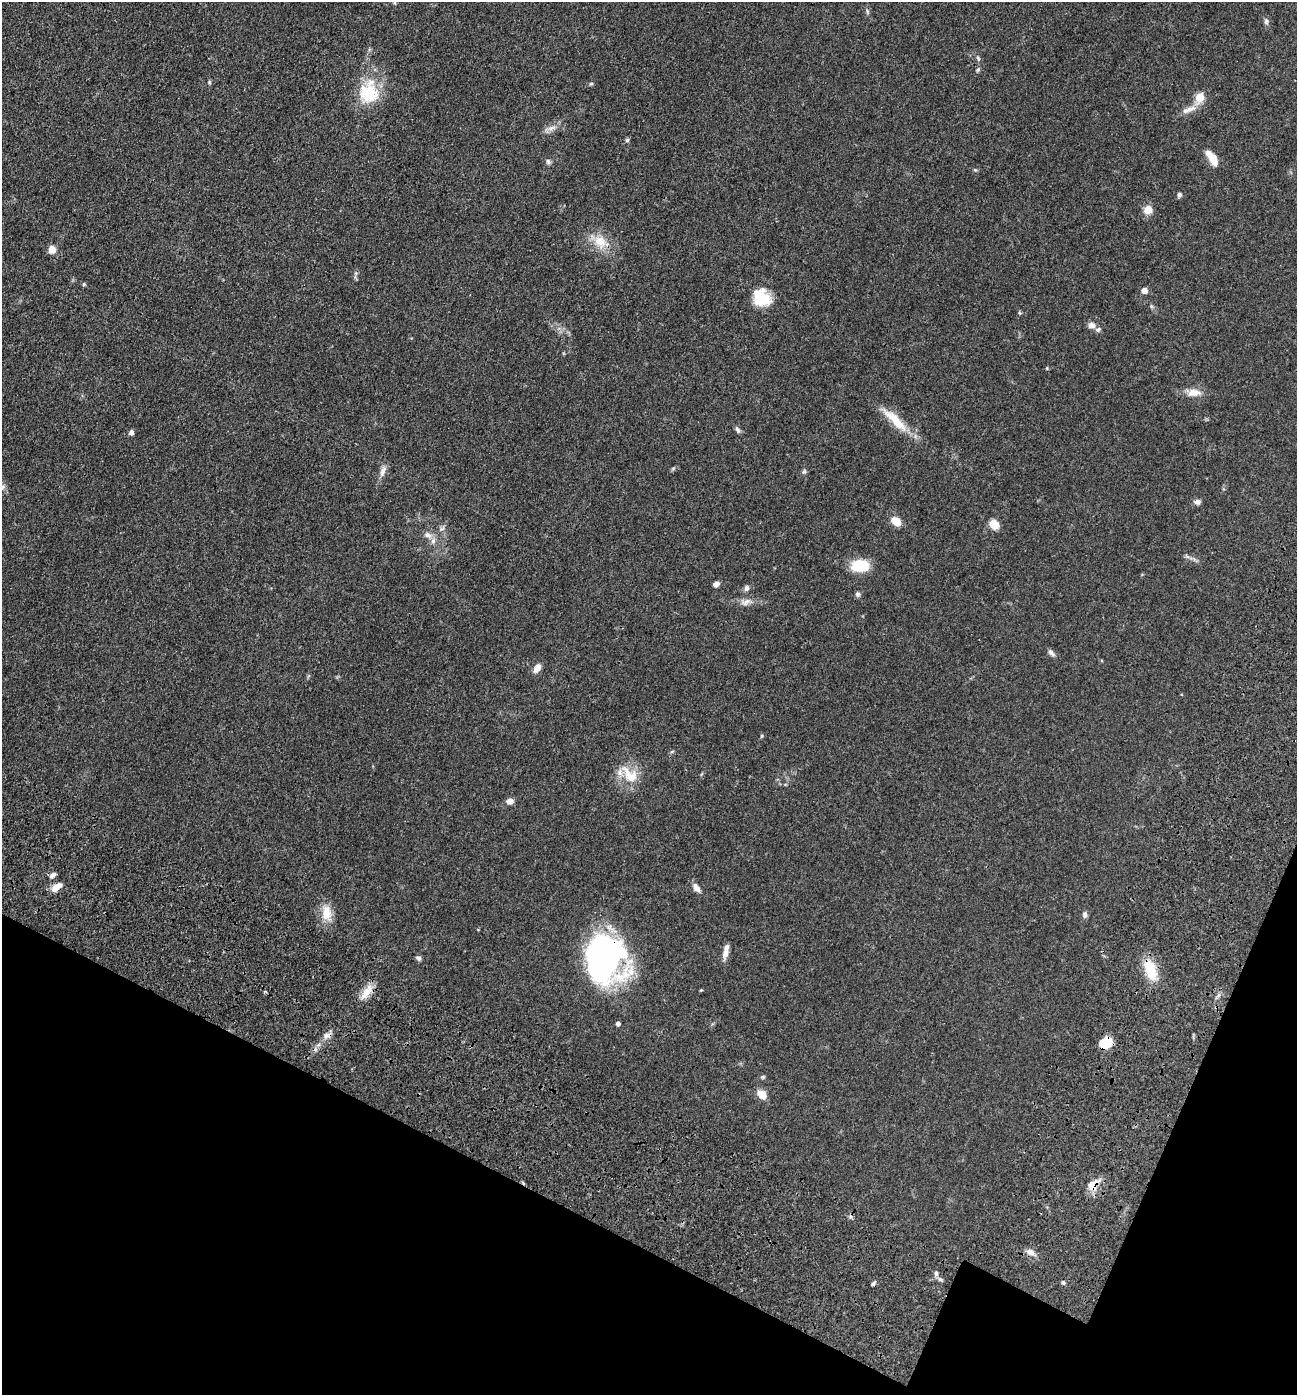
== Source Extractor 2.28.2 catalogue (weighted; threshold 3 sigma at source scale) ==
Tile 15 of 4 x 4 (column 3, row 4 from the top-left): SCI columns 2916-4210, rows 127-1519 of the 5967 x 5890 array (HDU 1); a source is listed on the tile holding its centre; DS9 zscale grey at full resolution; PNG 1299 x 1397 px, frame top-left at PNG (2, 2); no overlay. Shown black and unused: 17% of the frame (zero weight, under 3 of 4 exposures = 11% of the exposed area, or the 3 px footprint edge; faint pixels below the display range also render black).
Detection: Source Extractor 2.28.2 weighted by HDU 2 'WHT'; one run over the whole footprint, this tile lists its part. Background 0.0618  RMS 0.0045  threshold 0.0201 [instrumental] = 3 sigma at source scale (4.5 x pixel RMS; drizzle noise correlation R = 1.50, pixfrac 1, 0.05/0.05 arcsec/px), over >= 5 px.
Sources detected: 74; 1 inside a brighter object's white glare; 2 cosmic-ray / hot-pixel residue — not listed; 4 inside a brighter listed object's ellipse — not listed separately; the other 67 listed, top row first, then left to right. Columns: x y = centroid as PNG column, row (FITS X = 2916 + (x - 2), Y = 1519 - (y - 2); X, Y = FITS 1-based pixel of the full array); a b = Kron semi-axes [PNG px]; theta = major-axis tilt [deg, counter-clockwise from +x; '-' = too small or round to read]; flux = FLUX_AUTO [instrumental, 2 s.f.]
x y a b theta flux
867 11 6 4 -72 0.62
1266 21 9 6 89 1.1
978 58 8 4 -64 0.82
977 70 6 4 70 0.6
209 82 5 5 - 0.53
591 84 6 4 1 0.55
369 92 31 27 90 19
1200 97 6 5 - 16
1189 110 24 7 21 3.6
552 128 14 4 16 1.9
627 140 5 5 - 0.71
1212 158 18 7 -55 6.5
548 162 9 4 -63 0.94
1179 195 6 5 - 1
1148 210 9 8 - 4.5
600 242 20 16 -49 8.2
52 250 8 7 - 3.6
84 284 5 4 - 0.58
1144 290 5 4 - 3.9
761 298 21 17 -41 13
1091 325 9 7 -4 2.2
1047 368 5 3 - 0.35
1194 393 17 9 2 4.3
896 421 42 11 -45 11
737 429 10 5 -63 1.1
131 432 6 6 - 1.4
673 468 6 4 2 0.62
383 471 16 7 68 2.5
804 471 6 5 - 0.71
2 487 7 6 - 1.2
1197 502 8 6 1 1.6
896 521 11 8 -47 4.8
994 524 10 8 -56 5.1
442 529 7 4 3 0.89
428 535 11 8 -28 2.2
860 566 15 10 2 17
716 584 6 5 - 1.8
746 588 8 6 74 1.2
858 594 7 6 - 1.1
746 602 14 8 31 2.4
1051 653 10 6 -46 1.3
537 668 12 7 57 3
761 736 5 3 - 0.45
672 751 6 3 20 0.5
629 775 31 10 -59 8.1
510 801 7 6 - 2.6
53 875 8 5 34 1.4
57 887 15 8 38 3.3
696 888 13 7 -55 2.3
326 913 21 13 -88 7
1085 915 9 5 90 1.2
725 953 14 7 74 3.1
419 958 7 5 -34 1.1
602 959 48 40 -86 100
1150 970 23 12 -71 12
701 990 4 4 - 0.35
366 992 23 9 54 5
618 1023 4 4 - 1.2
327 1035 13 6 26 2.1
1106 1043 14 10 36 7.8
763 1077 6 5 - 0.66
762 1095 12 9 -46 4.1
1093 1185 18 12 43 5.7
1030 1252 11 8 -29 2.4
936 1273 7 5 78 1
940 1279 6 5 - 0.89
1063 1282 5 4 - 0.64
Overlapping masked pixels (flux is a lower limit): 5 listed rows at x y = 602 959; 1150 970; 327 1035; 1106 1043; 1093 1185
Isophote crosses this tile's border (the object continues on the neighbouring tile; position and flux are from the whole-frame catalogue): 1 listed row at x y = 2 487